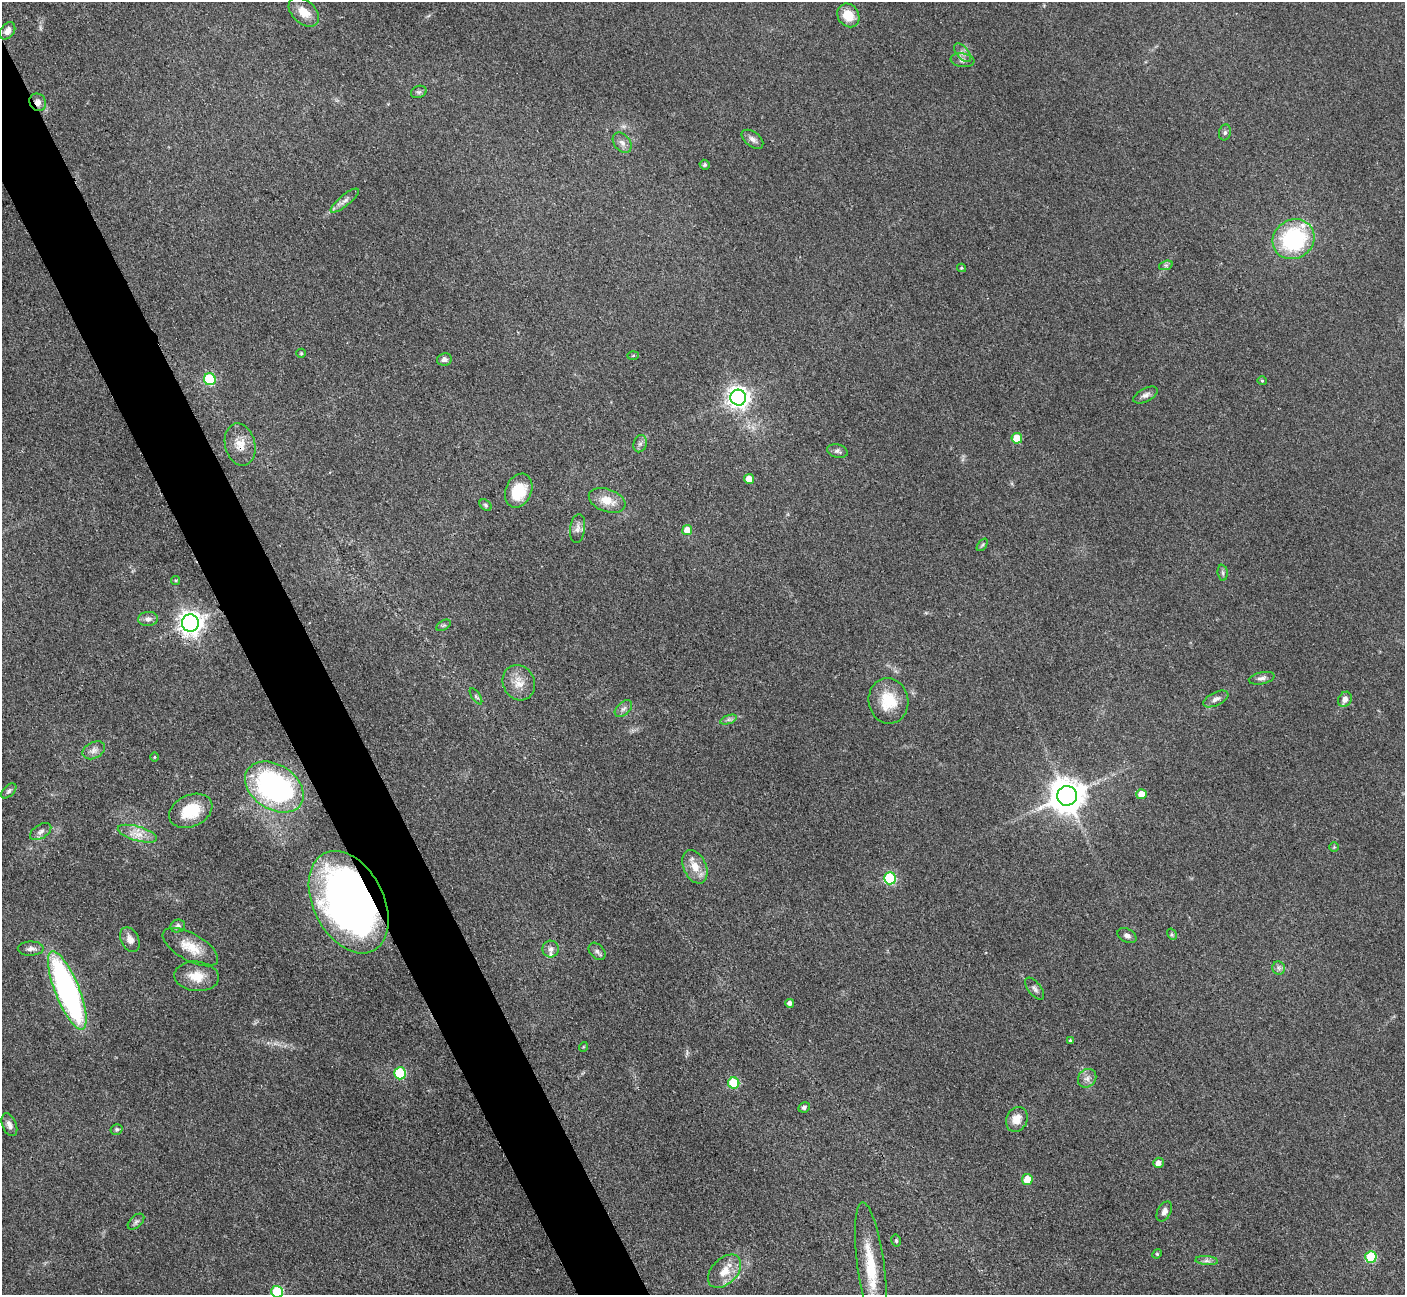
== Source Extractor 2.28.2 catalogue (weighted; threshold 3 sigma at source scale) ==
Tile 11 of 4 x 4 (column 3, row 3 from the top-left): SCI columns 2825-4227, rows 1594-2886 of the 5648 x 5638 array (HDU 1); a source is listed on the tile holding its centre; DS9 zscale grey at full resolution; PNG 1407 x 1297 px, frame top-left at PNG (2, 2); each listed source drawn as its Kron ellipse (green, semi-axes under 4 px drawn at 4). Shown black and unused: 5% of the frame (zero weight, under 3 of 4 exposures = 2% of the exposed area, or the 3 px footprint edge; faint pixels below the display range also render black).
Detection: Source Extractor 2.28.2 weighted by HDU 2 'WHT'; one run over the whole footprint, this tile lists its part. Background 0.093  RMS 0.0063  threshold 0.0282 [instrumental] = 3 sigma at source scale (4.5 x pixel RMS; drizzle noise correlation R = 1.50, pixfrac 1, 0.05/0.05 arcsec/px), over >= 5 px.
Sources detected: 94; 2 inside a brighter listed object's ellipse — not listed separately; the other 92 listed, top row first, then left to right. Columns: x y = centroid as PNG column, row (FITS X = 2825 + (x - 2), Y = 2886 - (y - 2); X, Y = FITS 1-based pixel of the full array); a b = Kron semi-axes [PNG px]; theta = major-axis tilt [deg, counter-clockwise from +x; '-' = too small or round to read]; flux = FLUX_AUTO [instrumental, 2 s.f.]
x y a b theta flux
304 12 18 11 -42 9.3
848 15 12 10 -56 11
7 31 9 6 53 4.4
962 53 11 6 -49 2.8
962 60 12 6 -8 2.7
419 92 8 6 19 1.4
38 102 9 8 - 3.8
1225 132 8 6 74 1.5
752 139 12 7 -38 2.9
622 143 11 8 -53 3.3
705 165 5 4 - 1.2
345 201 17 5 39 3.5
1294 239 21 19 32 68
1166 265 7 4 18 1.2
961 268 4 4 - 0.73
301 353 5 4 - 0.72
633 356 5 3 - 0.65
444 359 7 6 - 2.4
210 379 6 6 - 46
1262 381 4 4 - 0.72
1146 395 13 6 27 2.9
738 398 8 7 - 420
1017 438 5 5 - 16
640 444 9 6 73 2.1
240 445 21 15 -76 9.5
837 451 10 6 -13 2
749 479 5 4 - 6.3
519 491 17 13 66 20
607 500 19 11 -20 10
486 505 7 5 -42 1.2
578 528 15 7 82 3.5
687 530 5 5 - 9.4
982 545 7 3 52 0.93
1223 573 8 5 -84 1.4
176 580 4 4 - 0.82
148 619 10 7 4 3
190 623 8 8 - 530
444 625 8 4 30 1.1
1262 678 13 6 12 2.6
519 683 18 15 -63 9.1
476 696 9 3 -56 1.2
1216 699 13 6 26 2.9
1345 699 8 6 59 3.8
888 701 23 20 -82 19
623 709 10 6 44 2.4
728 720 9 4 19 1.7
94 750 12 8 28 3.4
154 757 5 3 - 0.61
274 787 32 22 -33 140
9 791 9 5 45 1.5
1141 794 5 5 - 8
1067 796 10 10 - 1400
191 811 22 16 24 20
41 832 12 7 33 2.5
137 834 20 7 -16 7.1
1334 847 5 5 - 0.7
695 867 17 11 -66 9.2
890 878 6 6 - 57
349 902 54 35 -63 350
178 926 7 6 - 2.1
1172 934 6 4 -61 0.96
1127 936 10 6 -28 2.3
130 940 13 8 -63 4.5
190 947 31 13 -29 13
31 949 13 7 1 2.7
551 949 8 8 - 2.7
597 951 10 7 -47 2.1
1279 968 7 6 - 2
197 976 22 15 -6 12
1035 989 13 6 -51 2.4
67 990 42 12 -68 180
790 1003 4 4 - 2.6
1070 1040 4 3 - 0.76
583 1047 5 3 - 0.52
400 1073 6 6 - 35
1087 1078 10 8 48 3.3
734 1083 5 5 - 31
804 1107 6 5 - 1.3
1017 1119 13 10 67 7.6
9 1125 12 7 -67 3.4
117 1129 6 5 - 1
1158 1163 5 5 - 4.6
1027 1179 5 5 - 13
1164 1211 11 6 62 2.9
136 1222 10 6 43 1.9
896 1240 6 4 -75 1
1157 1254 5 4 - 0.75
1371 1257 5 5 - 39
1207 1261 11 4 -4 2.2
871 1267 65 13 -82 30
725 1271 20 12 45 11
277 1292 6 5 - 40
Overlapping masked pixels (flux is a lower limit): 4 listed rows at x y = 38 102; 240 445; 190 623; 349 902
Isophote crosses this tile's border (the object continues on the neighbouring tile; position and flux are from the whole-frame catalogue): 2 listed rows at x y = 871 1267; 277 1292